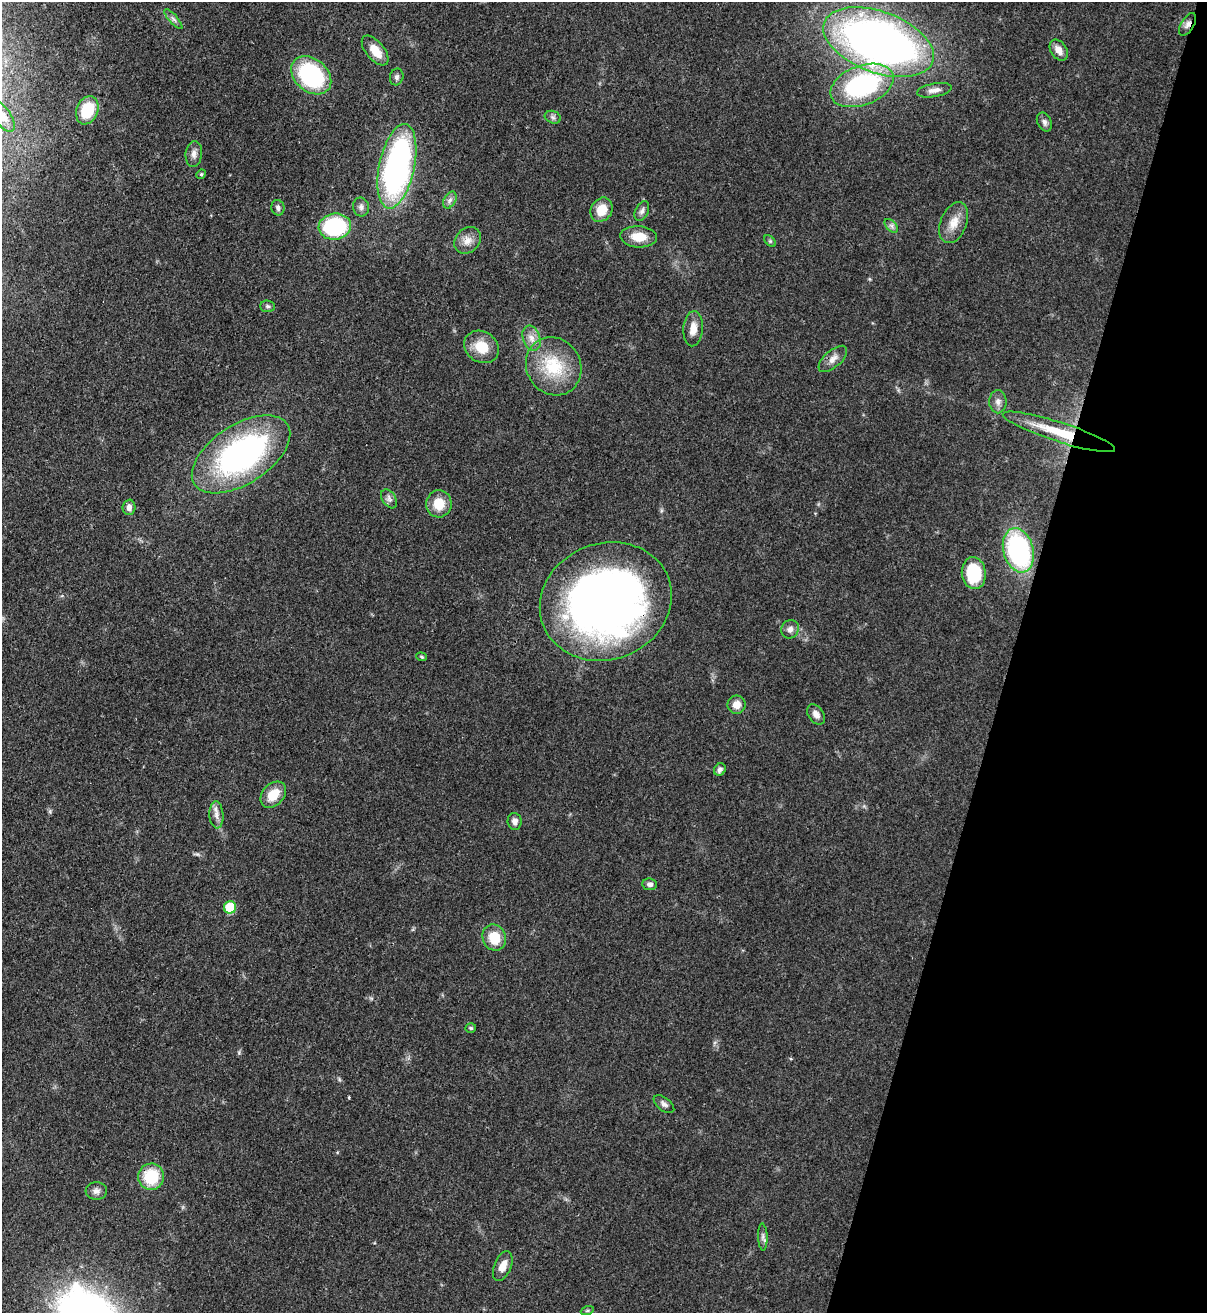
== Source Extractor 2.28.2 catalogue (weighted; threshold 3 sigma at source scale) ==
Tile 8 of 4 x 4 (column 4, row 2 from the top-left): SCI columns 3958-5162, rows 2656-3966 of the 5380 x 5306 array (HDU 1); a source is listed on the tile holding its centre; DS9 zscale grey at full resolution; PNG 1209 x 1315 px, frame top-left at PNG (2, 2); each listed source drawn as its Kron ellipse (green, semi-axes under 4 px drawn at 4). Shown black and unused: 16% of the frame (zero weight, under 3 of 4 exposures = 7% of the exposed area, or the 3 px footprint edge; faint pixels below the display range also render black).
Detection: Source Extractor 2.28.2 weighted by HDU 2 'WHT'; one run over the whole footprint, this tile lists its part. Background 0.0854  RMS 0.004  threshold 0.0178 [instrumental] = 3 sigma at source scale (4.5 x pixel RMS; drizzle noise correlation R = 1.50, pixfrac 1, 0.05/0.05 arcsec/px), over >= 5 px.
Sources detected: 61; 1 cosmic-ray / hot-pixel residue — neither listed nor drawn; the other 60 listed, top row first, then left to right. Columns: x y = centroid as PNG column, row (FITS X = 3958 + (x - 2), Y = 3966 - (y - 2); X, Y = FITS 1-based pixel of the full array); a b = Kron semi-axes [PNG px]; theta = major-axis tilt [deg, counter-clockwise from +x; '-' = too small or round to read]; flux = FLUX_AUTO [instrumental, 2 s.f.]
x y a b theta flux
173 19 13 4 -49 1.2
1188 24 12 6 58 2
879 42 58 30 -20 280
375 50 18 9 -51 6.5
1059 50 11 7 -55 3
311 75 22 16 -40 45
397 77 8 6 75 1.1
862 85 33 19 21 59
934 90 17 6 10 2.4
87 110 14 10 68 16
2 116 18 8 -55 3.5
553 117 8 6 -22 1.1
1044 122 10 7 -64 1.5
194 154 13 8 83 2.2
397 166 43 17 78 120
201 174 5 4 - 0.56
450 200 9 5 60 1.4
361 207 10 8 -79 1.6
278 208 8 6 -77 1.3
602 210 13 10 58 7.3
642 211 10 6 64 1.5
954 223 21 13 68 5.7
891 226 8 5 -45 1.1
335 227 16 13 8 38
639 237 18 10 -4 6.6
467 240 14 11 47 3.6
770 241 7 4 -45 0.61
268 306 7 5 -3 0.87
693 329 17 10 86 4.5
532 338 13 8 -71 3.1
481 347 18 15 -35 8.9
833 359 17 8 41 3.1
554 366 30 27 -59 20
998 402 11 8 -90 2.3
1059 432 59 10 -18 19
241 454 55 29 33 110
389 499 10 6 -55 1.4
439 504 13 13 - 7.6
129 507 8 6 87 1.9
1018 550 22 15 -75 63
974 573 16 12 -83 22
606 601 67 58 21 280
790 629 9 8 - 2.1
421 657 5 4 - 0.56
736 705 9 9 - 3.6
816 714 11 7 -54 2.2
720 769 6 5 - 1.3
273 795 15 10 47 7.6
216 815 13 7 -86 2.4
515 821 8 7 - 2
650 884 7 6 - 1.5
230 907 6 6 - 19
494 938 13 11 -67 9.4
471 1028 5 4 - 0.68
664 1104 12 6 -37 1.5
151 1177 13 13 - 16
96 1191 11 8 4 2
763 1237 13 4 -88 1.3
503 1266 16 8 68 3.9
587 1311 6 4 19 0.61
Overlapping masked pixels (flux is a lower limit): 4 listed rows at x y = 1188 24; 1059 432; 606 601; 151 1177
Isophote crosses this tile's border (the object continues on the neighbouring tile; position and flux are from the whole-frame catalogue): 1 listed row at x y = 2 116